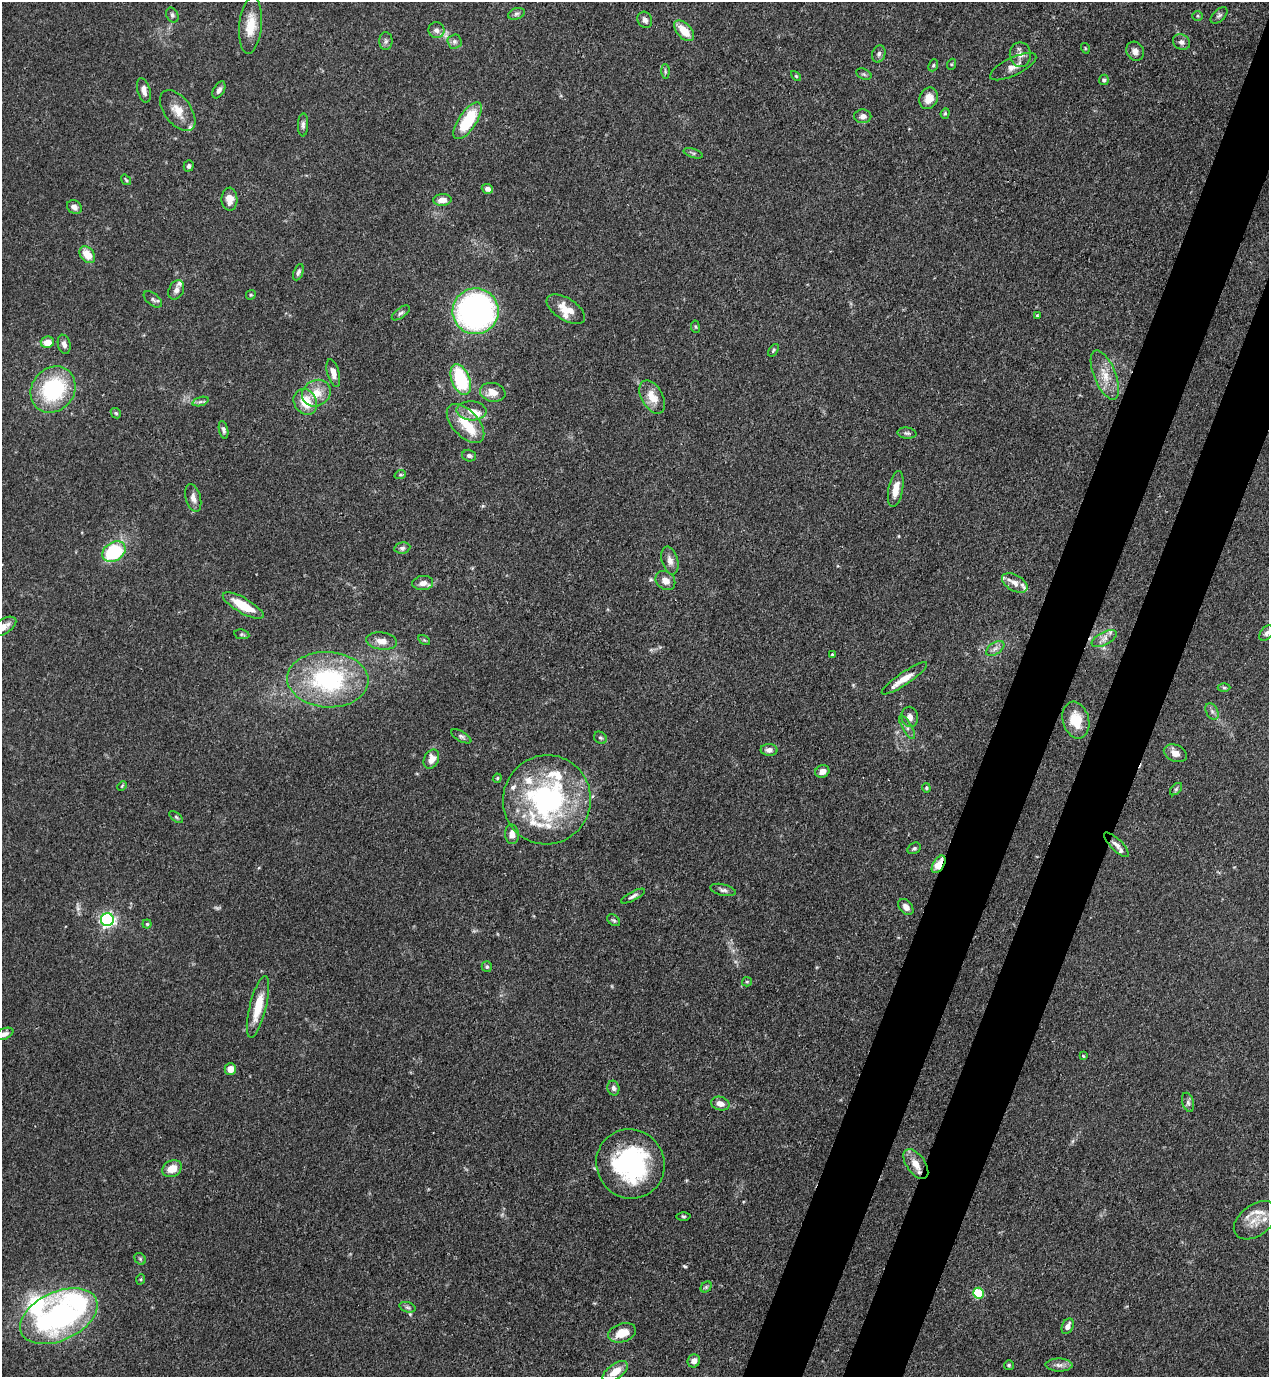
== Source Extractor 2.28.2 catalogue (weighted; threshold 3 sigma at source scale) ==
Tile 10 of 4 x 4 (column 2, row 3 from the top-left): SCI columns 1490-2756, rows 1419-2793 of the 5649 x 5585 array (HDU 1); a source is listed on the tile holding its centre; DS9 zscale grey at full resolution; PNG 1271 x 1379 px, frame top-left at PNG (2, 2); each listed source drawn as its Kron ellipse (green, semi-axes under 4 px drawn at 4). Shown black and unused: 8% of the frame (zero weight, under 3 of 4 exposures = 7% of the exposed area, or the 3 px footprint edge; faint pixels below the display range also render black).
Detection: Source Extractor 2.28.2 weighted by HDU 2 'WHT'; one run over the whole footprint, this tile lists its part. Background 0.077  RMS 0.0036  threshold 0.0161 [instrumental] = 3 sigma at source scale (4.5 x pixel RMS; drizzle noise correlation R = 1.50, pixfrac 1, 0.05/0.05 arcsec/px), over >= 5 px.
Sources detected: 160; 1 too faint to see at this stretch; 2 cosmic-ray / hot-pixel residue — neither listed nor drawn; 19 inside a brighter listed object's ellipse — not listed separately; the other 138 listed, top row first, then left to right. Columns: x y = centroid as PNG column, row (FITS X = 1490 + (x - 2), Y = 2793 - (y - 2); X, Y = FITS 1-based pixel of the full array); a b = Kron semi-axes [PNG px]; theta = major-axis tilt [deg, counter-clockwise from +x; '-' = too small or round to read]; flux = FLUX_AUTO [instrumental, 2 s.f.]
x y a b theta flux
516 14 9 5 19 0.97
172 15 8 5 -63 0.85
1219 15 10 6 43 1
1198 16 5 4 - 0.45
645 20 8 7 - 1.6
251 25 28 11 85 7.8
436 30 8 8 - 1.7
684 31 12 7 -47 6.3
386 41 9 6 90 1.1
454 42 7 7 - 1.1
1182 42 9 7 -28 1.5
1085 48 5 3 - 0.3
1135 51 10 8 -56 1.7
879 54 9 6 72 1.1
1020 55 12 10 -89 2.6
952 64 6 3 71 0.42
933 65 6 4 68 0.56
1013 67 25 9 26 3.6
665 71 7 4 -89 0.65
864 74 8 5 -25 0.7
796 76 6 3 -45 0.4
1104 80 5 5 - 0.86
144 90 12 6 -75 2.2
219 90 9 5 60 1.2
929 98 11 9 66 4.5
178 111 23 13 -53 5.8
945 113 5 4 - 0.48
863 116 8 7 - 2
468 121 21 9 56 18
303 125 11 5 88 1.2
693 153 10 4 -18 0.77
189 166 6 5 - 0.89
126 180 6 3 -54 0.4
487 189 6 5 - 1.9
229 199 11 8 -88 3.5
442 200 9 6 3 3.1
74 207 8 6 -33 1.6
87 255 9 6 -51 5.3
298 272 8 4 67 0.91
176 290 10 7 62 1.7
251 295 5 4 - 0.46
153 299 11 6 -38 1.1
566 309 21 11 -32 6.1
476 311 23 23 - 110
401 313 10 5 37 0.93
1037 316 4 3 - 0.36
695 327 6 3 -81 0.38
47 342 6 5 - 4.2
64 344 10 6 -76 1.8
773 350 7 4 54 0.55
333 373 14 6 -75 2.5
1105 375 26 11 -68 6.5
461 380 16 9 -68 26
53 390 24 21 50 33
493 392 13 9 -12 4.3
316 393 15 13 31 5.7
652 397 18 10 -61 5.8
200 402 8 3 19 0.77
305 402 13 11 -60 8.4
471 411 15 9 -3 3.5
116 413 6 4 -43 0.58
465 423 24 13 -47 10
223 430 9 4 -78 1.1
907 433 9 5 -7 0.98
469 456 7 5 -17 0.96
400 475 6 4 18 0.54
896 489 18 7 79 4.1
193 498 14 7 -75 2.2
402 548 8 5 9 1
114 552 12 9 33 30
670 560 14 8 -74 2.4
665 581 10 8 -42 3
423 583 10 7 7 2.5
1015 583 14 8 -31 2.8
243 606 23 7 -30 10
4 626 14 7 33 2.9
1266 633 9 5 51 1.1
242 634 7 5 -10 0.63
1104 638 14 6 28 2.1
424 640 6 4 -32 0.52
382 641 15 8 -8 3.4
995 648 10 6 34 1.5
832 654 4 3 - 0.39
904 678 27 6 34 5
328 680 40 28 -3 46
1224 688 6 4 -1 0.58
1212 711 9 5 -63 1.2
910 717 10 8 -79 2.2
1076 720 19 13 -74 8.2
907 727 13 5 -60 1.4
461 736 11 5 -30 0.95
600 738 7 5 -40 0.74
769 750 8 6 -2 1.7
1175 753 12 8 -24 2.6
431 759 10 7 64 3.5
822 771 7 6 - 2.7
497 778 4 4 - 0.4
122 786 5 3 - 0.35
926 788 5 4 - 0.59
1176 789 7 4 45 0.69
547 800 45 44 - 71
176 817 8 4 -37 0.63
512 834 10 7 -86 2.7
1116 845 16 5 -45 1.9
914 848 7 5 31 0.83
939 864 10 5 58 6.6
723 890 13 5 -13 1.3
633 896 13 4 28 1.2
906 907 9 6 -50 2.1
107 920 6 6 - 88
614 920 7 5 -39 0.65
147 924 4 4 - 0.49
487 967 5 5 - 0.59
747 982 5 4 - 0.43
258 1007 32 8 76 9.2
4 1034 10 5 23 1.4
1083 1056 3 2 - 0.54
230 1069 6 5 - 3.8
613 1088 7 6 - 1.2
1188 1102 10 5 -74 1.1
720 1104 9 6 -15 2.8
630 1164 35 34 - 50
916 1164 17 9 -55 4.6
172 1169 10 8 29 4.5
683 1216 7 3 -1 0.48
1255 1220 24 15 37 6.4
140 1259 6 5 - 0.6
141 1279 5 3 - 0.37
706 1287 6 5 - 0.55
978 1293 5 5 - 23
408 1307 8 5 -19 0.78
59 1316 41 24 25 100
1068 1326 8 5 66 2.4
622 1333 14 9 18 6.4
694 1361 7 6 - 2
1009 1365 5 5 - 0.52
1059 1365 13 6 -1 1.9
615 1372 14 7 35 5
Overlapping masked pixels (flux is a lower limit): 1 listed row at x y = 939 864
Isophote crosses this tile's border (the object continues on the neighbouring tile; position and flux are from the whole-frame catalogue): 2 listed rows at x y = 4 626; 4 1034